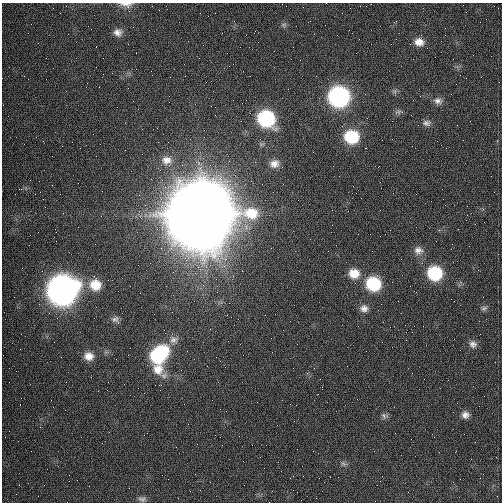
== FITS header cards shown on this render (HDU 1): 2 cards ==
NAXIS1  =                  500 / length of data axis 1
NAXIS2  =                  500 / length of data axis 2

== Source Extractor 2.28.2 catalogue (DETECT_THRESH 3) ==
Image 500 x 500 px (HDU 1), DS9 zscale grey, 1 PNG px = 1 image px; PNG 504 x 504 px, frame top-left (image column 1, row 500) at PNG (2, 3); no overlay
Background 1250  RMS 34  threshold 102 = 3 sigma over >= 5 px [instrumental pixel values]
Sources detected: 37; all 37 listed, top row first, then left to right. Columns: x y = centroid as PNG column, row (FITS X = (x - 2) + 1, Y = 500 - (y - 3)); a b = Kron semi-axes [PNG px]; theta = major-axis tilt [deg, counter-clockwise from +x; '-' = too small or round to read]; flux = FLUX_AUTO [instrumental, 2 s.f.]
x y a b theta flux
126 4 17 7 -7 1.5e+04
284 25 6 6 - 5.0e+03
117 32 10 9 - 1.4e+04
419 42 11 9 -12 2.2e+04
46 58 2 2 - 1.0e+03
481 77 2 2 - 1.1e+03
451 94 2 2 - 1.4e+03
339 97 13 12 - 5.2e+05
438 101 11 8 -13 1.2e+04
398 112 10 5 4 6.3e+03
266 119 14 12 -36 2.3e+05
426 123 11 8 -8 9.7e+03
351 137 13 11 -9 1.1e+05
166 160 15 12 1 2.4e+04
274 164 12 10 18 1.8e+04
201 214 29 28 - 2.1e+07
418 250 12 10 -11 1.5e+04
354 273 13 11 -6 3.4e+04
435 273 12 11 - 1.4e+05
373 284 12 12 - 1.2e+05
95 285 13 13 - 4.3e+04
62 290 15 14 - 2.2e+06
364 308 10 9 - 1.3e+04
484 308 9 6 19 5.9e+03
115 319 11 9 -5 9.1e+03
174 340 13 9 25 1.4e+04
473 344 11 9 -29 1.2e+04
159 354 20 14 47 2.1e+05
89 356 12 10 -10 2.3e+04
158 369 16 15 - 3.8e+04
21 398 2 2 - 2.4e+03
357 399 2 2 - 4.4e+03
20 404 3 2 - 1.8e+03
465 415 10 8 0 1.2e+04
384 416 10 6 -64 6.6e+03
343 464 8 5 -20 5.4e+03
142 499 11 6 2 7.7e+03
At the frame edge (FLAGS 8, measured only in part): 1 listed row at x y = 126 4